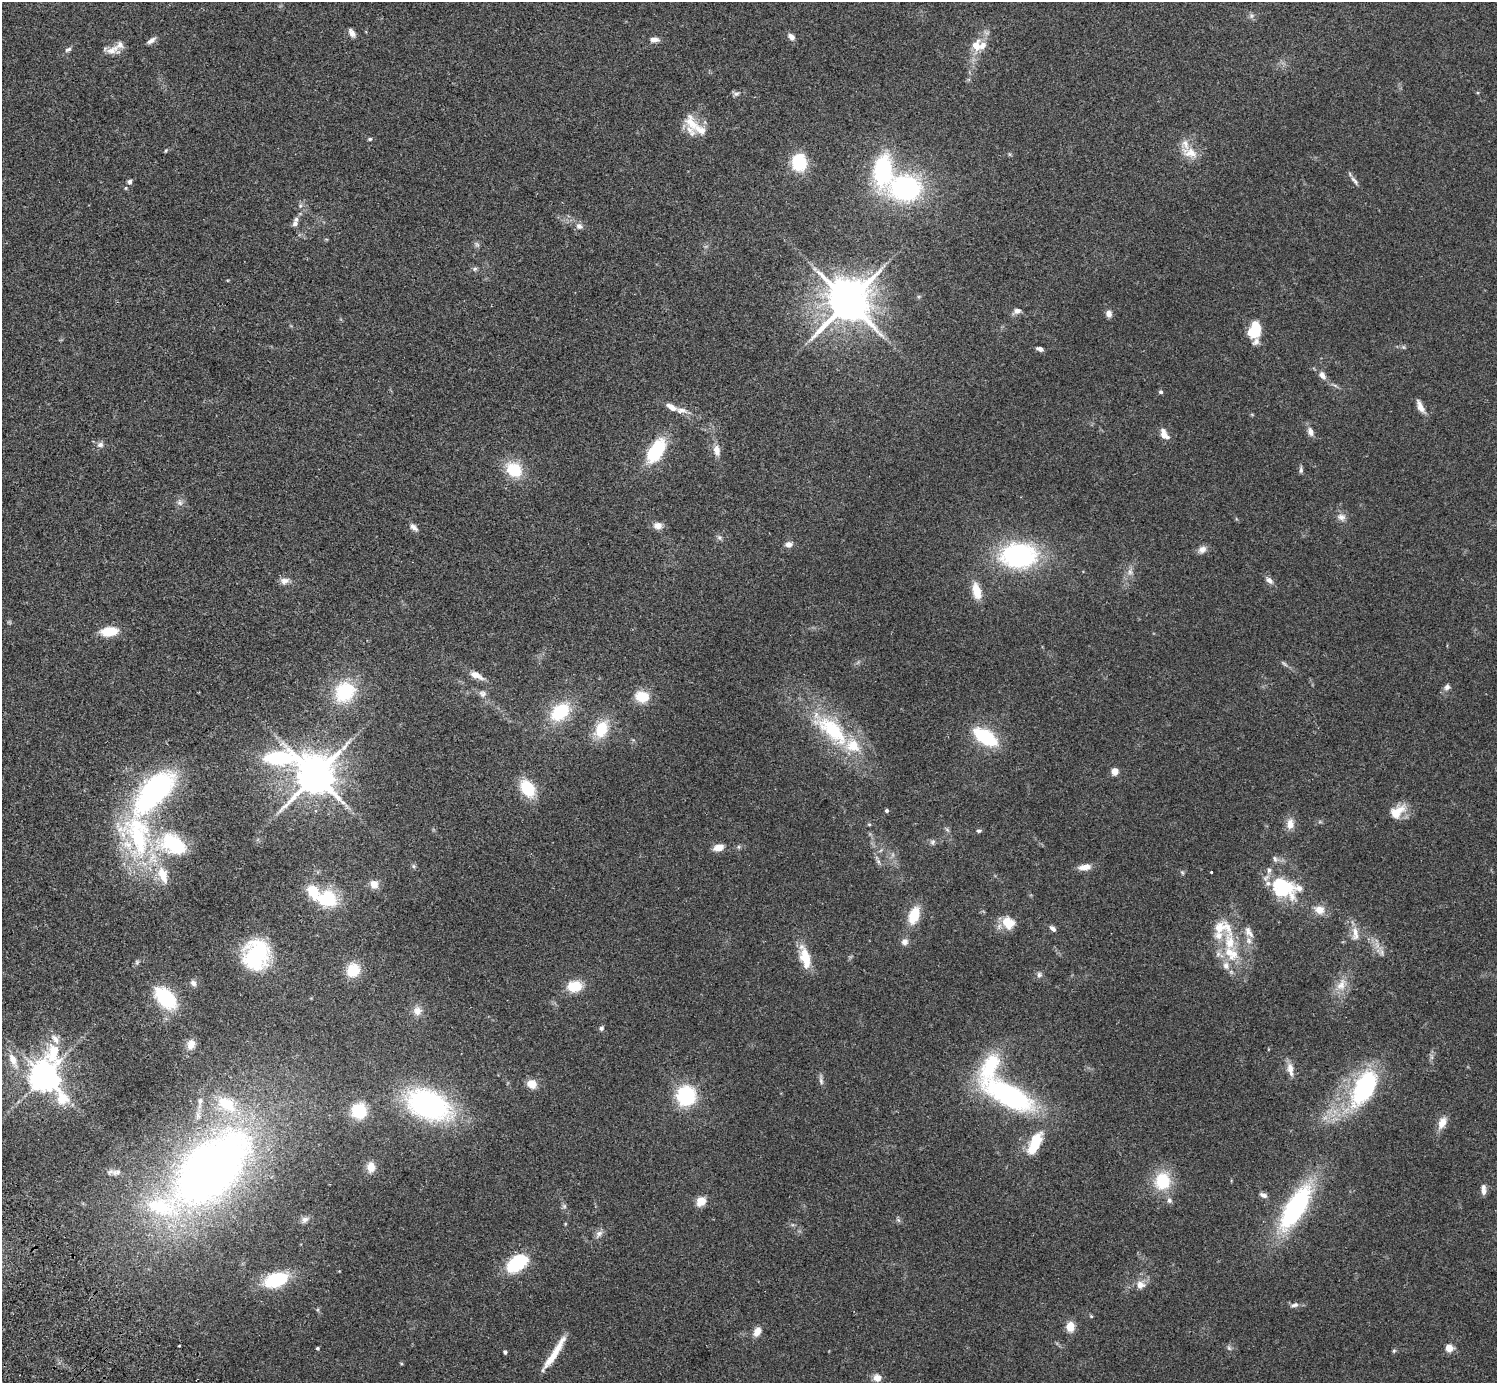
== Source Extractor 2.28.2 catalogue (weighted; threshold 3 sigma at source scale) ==
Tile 7 of 4 x 4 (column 3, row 2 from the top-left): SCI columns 3035-4529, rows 2968-4348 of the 6072 x 6073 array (HDU 1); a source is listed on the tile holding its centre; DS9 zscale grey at full resolution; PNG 1499 x 1385 px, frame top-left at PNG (2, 2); no overlay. Shown black and unused: <1% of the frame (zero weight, under 2 of 3 exposures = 3% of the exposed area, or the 3 px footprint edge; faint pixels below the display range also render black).
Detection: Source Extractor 2.28.2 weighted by HDU 2 'WHT'; one run over the whole footprint, this tile lists its part. Background 0.0731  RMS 0.0082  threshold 0.037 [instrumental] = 3 sigma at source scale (4.5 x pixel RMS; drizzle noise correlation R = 1.50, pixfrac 1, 0.05/0.05 arcsec/px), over >= 5 px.
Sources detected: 176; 2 too faint to see at this stretch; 3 inside a brighter object's white glare — not listed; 21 inside a brighter listed object's ellipse — not listed separately; the other 150 listed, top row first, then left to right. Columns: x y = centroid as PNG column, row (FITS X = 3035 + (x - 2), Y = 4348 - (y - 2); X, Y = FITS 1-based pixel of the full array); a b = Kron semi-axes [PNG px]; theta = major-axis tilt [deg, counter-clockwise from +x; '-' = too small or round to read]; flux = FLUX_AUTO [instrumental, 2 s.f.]
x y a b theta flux
1251 16 8 6 -84 2
352 33 12 7 -57 3.7
791 37 9 6 -50 3.9
654 39 11 6 -4 4
151 40 11 5 35 3.5
975 45 14 10 85 11
68 49 9 5 26 2.1
112 50 20 12 10 8
736 94 10 6 1 2.3
692 123 29 15 -58 16
370 139 5 4 - 1.2
166 151 6 3 70 0.9
1190 153 25 13 -21 12
799 162 14 12 -88 40
882 170 31 17 86 88
1354 181 15 5 -50 3.1
129 182 5 5 - 2.2
126 188 5 4 - 0.95
906 188 26 21 0 130
300 206 6 5 - 1.7
295 224 8 7 - 2.8
579 226 9 7 -22 3.5
477 244 8 6 -68 1.9
475 269 7 6 - 1.6
848 302 13 12 - 3300
1017 311 10 7 22 3.7
1109 314 7 7 - 4.5
1255 328 10 8 72 25
1256 342 37 17 -68 12
1403 347 6 5 - 1.3
1040 349 8 4 -18 3
1322 375 11 7 -49 4.6
1161 392 5 5 - 1.6
1420 406 19 6 -63 5.9
681 411 17 8 -2 6.2
1310 432 10 7 -72 4.7
1164 434 13 7 -57 7.7
100 445 9 7 13 3.2
717 450 15 9 -81 6.6
656 451 26 13 58 45
514 469 18 14 -37 29
1301 470 9 5 88 1.9
180 502 10 8 -64 3.2
1341 517 12 9 -23 4.7
658 526 10 8 -3 6.2
414 527 12 7 -44 3.4
719 537 7 7 - 2
789 544 9 7 4 4.1
1202 549 12 8 37 4.5
1019 555 34 24 1 120
1130 572 7 7 - 2.7
1269 580 9 6 -36 4
285 581 11 8 13 4.5
976 591 17 9 -75 15
109 631 17 9 6 20
476 675 20 8 -26 7
1447 687 7 7 - 2.9
345 692 18 16 47 53
482 694 11 9 -26 3.8
642 696 14 11 -14 19
560 712 22 15 39 40
601 729 22 14 65 24
831 729 63 23 -41 74
985 737 20 10 -33 62
278 758 47 16 2 82
1115 771 5 5 - 20
315 775 12 10 51 2800
527 788 15 11 -55 33
887 810 4 4 - 1.9
1397 812 22 13 37 14
869 824 5 3 - 0.89
1290 824 14 9 86 7.2
979 831 6 4 -11 1.4
138 834 106 39 -90 150
932 842 8 7 - 2.1
718 848 11 7 15 7.7
1275 859 10 6 -67 2.4
878 862 8 5 -70 2
414 866 6 5 - 1.4
1085 867 15 7 7 7
1269 870 8 6 -83 2.7
1211 872 3 3 - 1.6
1182 873 7 4 -69 1.2
374 884 10 9 - 6.3
1280 884 21 13 -4 37
328 899 21 20 - 35
1319 910 14 10 -16 8.7
914 915 18 11 72 21
1008 923 16 13 -47 15
1053 928 8 5 -44 2.8
1249 932 19 9 -57 7.2
1355 933 22 9 -86 8.1
905 942 9 8 - 4
1230 942 33 15 -86 28
1381 952 10 6 88 3
256 955 23 19 75 90
805 957 31 12 -76 19
137 962 7 5 78 1.6
353 970 11 10 - 27
1039 975 8 6 -79 2.3
193 983 9 7 -60 2.9
1341 985 20 11 64 11
575 986 16 12 7 19
166 998 23 14 -45 56
417 1011 12 11 - 6.7
601 1028 7 6 - 1.8
55 1039 17 8 -49 6.1
191 1044 13 9 75 7.2
13 1060 23 9 -67 10
1290 1069 17 7 -80 6.8
44 1076 12 10 -75 1400
821 1080 14 5 -84 2.7
532 1084 11 9 -26 9
1365 1088 38 20 61 100
1009 1095 56 21 -29 150
686 1096 8 8 - 210
200 1102 19 7 81 6.1
428 1105 43 26 -24 160
359 1111 12 12 - 37
1442 1123 17 9 67 7.8
1035 1143 26 11 65 29
371 1167 13 9 89 7.9
211 1169 95 51 45 660
115 1173 10 7 63 3.1
1162 1181 19 17 79 33
1483 1189 13 5 -89 4.3
1263 1195 11 6 -22 3
1169 1200 8 7 - 2.7
701 1201 9 8 - 11
564 1206 6 6 - 1.7
1295 1207 45 17 59 130
305 1220 10 8 43 3.3
898 1220 6 4 -18 1.3
565 1224 4 3 - 0.7
599 1234 12 7 50 3.8
516 1264 21 13 37 49
276 1280 22 12 19 52
1140 1285 13 11 -14 6.6
1294 1305 12 6 17 3
1091 1316 5 4 - 0.89
1070 1327 11 9 85 9.5
757 1332 11 8 64 6.7
179 1345 3 3 - 1.4
317 1348 4 3 - 1.1
1229 1348 7 4 -45 1.5
1449 1348 5 5 - 25
1394 1351 6 5 - 1.2
505 1352 4 3 - 1.5
554 1354 47 7 57 17
877 1378 9 8 - 6.2